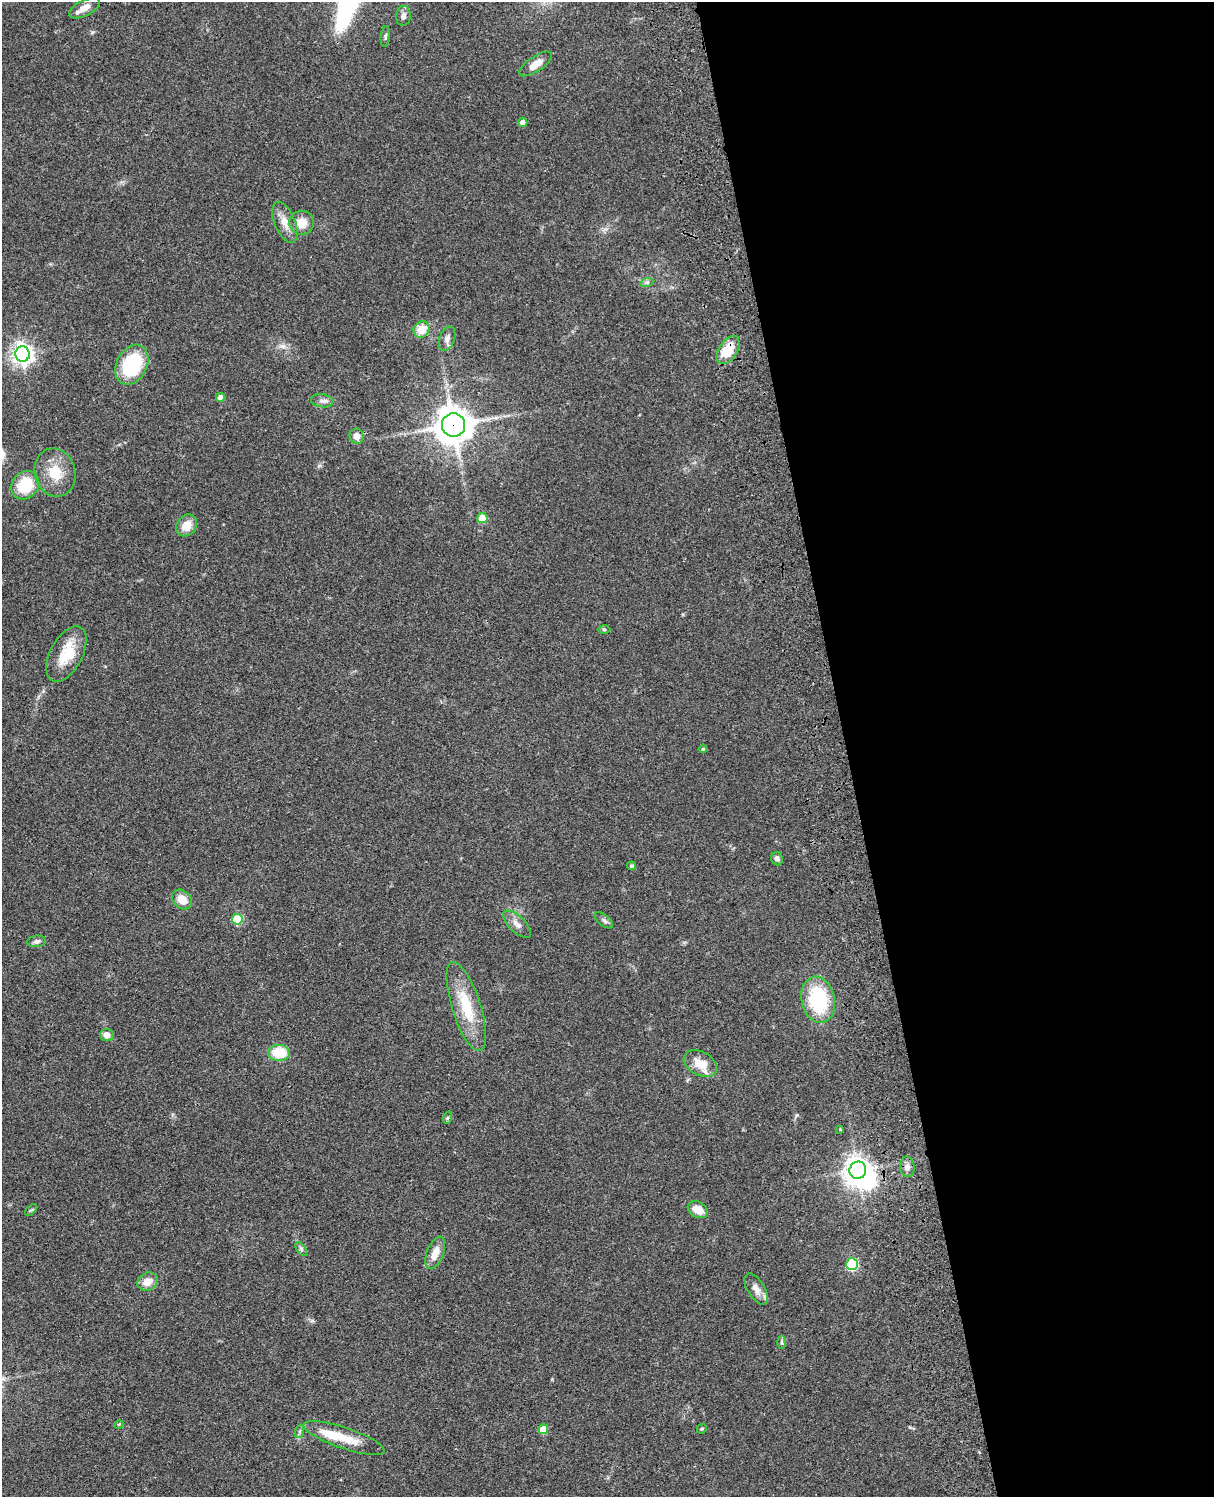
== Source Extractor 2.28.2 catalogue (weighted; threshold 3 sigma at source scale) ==
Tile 8 of 4 x 3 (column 4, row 2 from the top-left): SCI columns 3758-4969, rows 1772-3266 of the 5087 x 4925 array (HDU 1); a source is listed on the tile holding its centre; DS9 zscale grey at full resolution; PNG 1216 x 1499 px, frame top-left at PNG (2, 2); each listed source drawn as its Kron ellipse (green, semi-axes under 4 px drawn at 4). Shown black and unused: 30% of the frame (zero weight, under 3 of 4 exposures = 6% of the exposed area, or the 3 px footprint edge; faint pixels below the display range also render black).
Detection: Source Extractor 2.28.2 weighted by HDU 2 'WHT'; one run over the whole footprint, this tile lists its part. Background 0.0863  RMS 0.0061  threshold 0.0276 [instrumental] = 3 sigma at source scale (4.5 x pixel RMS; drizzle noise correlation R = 1.50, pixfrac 1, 0.05/0.05 arcsec/px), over >= 5 px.
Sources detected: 56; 2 inside a brighter object's white glare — neither listed nor drawn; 1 inside a brighter listed object's ellipse — not listed separately; the other 53 listed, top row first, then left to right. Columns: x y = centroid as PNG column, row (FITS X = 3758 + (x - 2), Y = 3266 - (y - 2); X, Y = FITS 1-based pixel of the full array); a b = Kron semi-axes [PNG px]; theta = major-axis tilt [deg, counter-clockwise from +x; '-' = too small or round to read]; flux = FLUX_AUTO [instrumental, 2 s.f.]
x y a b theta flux
85 8 17 8 28 5.6
403 16 10 7 85 2.8
385 36 10 4 84 1.3
536 64 19 7 34 7.1
523 122 4 4 - 3.4
285 222 22 10 -67 7.9
302 223 12 12 - 8.9
647 282 6 4 19 1.1
422 329 8 7 - 11
447 339 12 7 69 3.5
728 350 15 9 57 17
22 354 7 7 - 350
132 365 21 15 62 43
220 397 4 4 - 3.7
322 401 11 6 -8 2.4
454 425 12 11 - 1300
357 436 7 7 - 4.4
55 473 24 20 -76 16
25 485 15 13 47 22
482 518 5 5 - 14
187 525 12 9 53 8
604 629 6 4 0 0.85
66 654 30 16 62 19
703 749 4 4 - 0.72
777 859 7 5 -66 2
632 866 4 4 - 1.2
182 899 11 8 -42 8.7
237 919 5 5 - 31
604 920 11 5 -38 1.6
517 924 18 8 -45 4.5
37 941 9 5 7 1.9
818 1000 23 16 -79 45
466 1006 46 14 -72 25
107 1035 7 6 - 4.1
279 1053 11 8 0 18
700 1064 18 11 -28 11
447 1118 6 4 71 0.79
840 1129 4 4 - 0.47
907 1167 10 7 -82 3.3
858 1170 9 8 - 640
31 1210 7 4 43 0.89
698 1210 11 7 -29 7.8
301 1249 8 4 -53 1.3
435 1253 17 8 68 7.9
852 1264 6 6 - 63
148 1282 10 8 29 6.7
756 1289 17 8 -58 4.7
782 1342 6 4 -89 1
119 1424 4 3 - 0.58
543 1429 5 5 - 14
702 1429 5 4 - 0.77
300 1431 7 4 71 1.3
344 1438 43 10 -19 16
Overlapping masked pixels (flux is a lower limit): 2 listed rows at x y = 728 350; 454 425
Unlisted compact peaks at least as high as the median listed source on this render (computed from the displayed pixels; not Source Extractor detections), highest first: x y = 283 346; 797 1115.